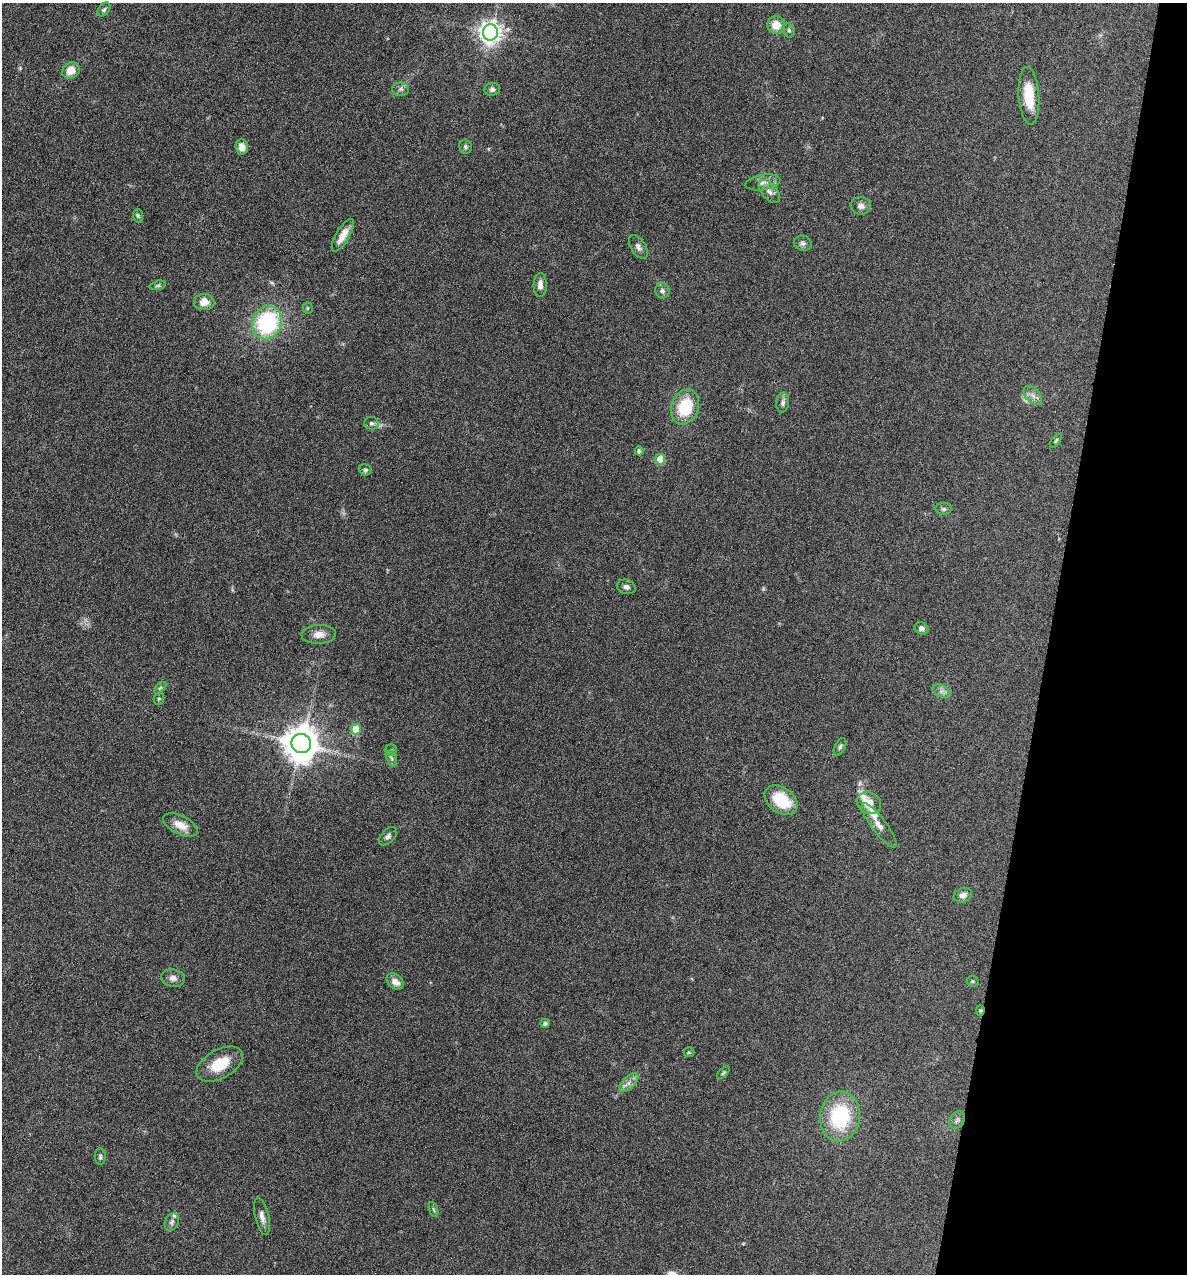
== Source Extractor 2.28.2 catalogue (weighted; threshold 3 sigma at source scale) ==
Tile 8 of 4 x 4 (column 4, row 2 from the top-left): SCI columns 3678-4862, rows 2543-3814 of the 5105 x 5085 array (HDU 1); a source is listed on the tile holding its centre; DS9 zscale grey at full resolution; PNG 1189 x 1276 px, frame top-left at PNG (2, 3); each listed source drawn as its Kron ellipse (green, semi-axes under 4 px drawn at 4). Shown black and unused: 12% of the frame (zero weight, under 4 of 8 exposures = <1% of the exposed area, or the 3 px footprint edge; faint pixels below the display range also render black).
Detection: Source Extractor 2.28.2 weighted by HDU 2 'WHT'; one run over the whole footprint, this tile lists its part. Background 0.148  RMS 0.0057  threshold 0.0233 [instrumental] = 3 sigma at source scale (4.09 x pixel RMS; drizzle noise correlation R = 1.36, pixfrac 0.8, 0.05/0.05 arcsec/px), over >= 5 px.
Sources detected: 68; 1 inside a brighter object's white glare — neither listed nor drawn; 3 inside a brighter listed object's ellipse — not listed separately; the other 64 listed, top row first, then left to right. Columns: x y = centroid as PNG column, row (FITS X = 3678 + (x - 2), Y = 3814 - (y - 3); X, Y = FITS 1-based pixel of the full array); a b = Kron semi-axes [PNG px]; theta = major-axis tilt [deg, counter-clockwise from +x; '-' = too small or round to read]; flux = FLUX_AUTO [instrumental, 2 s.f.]
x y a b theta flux
104 10 8 5 48 1.1
776 25 9 8 - 7.1
789 30 7 5 -73 1.1
490 32 8 7 - 370
71 70 9 7 34 7.3
401 89 8 6 0 1.5
492 89 8 6 12 1.4
1029 96 29 10 -86 15
242 147 7 6 - 4.7
466 147 7 6 - 1.2
763 182 18 7 9 3.6
769 192 14 7 -49 2.7
861 206 10 8 -9 2.6
138 216 6 5 - 0.95
343 235 18 6 59 6.3
803 243 9 7 -17 1.8
638 247 13 7 -58 2.1
158 285 8 4 14 0.88
540 285 12 6 88 3
662 291 8 7 - 1.7
204 302 10 8 3 6.1
308 308 5 5 - 0.74
267 323 17 14 67 54
1033 395 11 7 -46 2.7
783 403 10 6 83 1.8
685 407 18 13 71 21
371 423 7 6 - 1.2
1056 441 8 4 53 0.77
639 451 4 4 - 1.4
660 459 5 5 - 15
365 470 6 5 - 1.2
944 509 8 6 0 1.2
626 587 9 7 -16 1.9
921 628 7 6 - 1.7
319 634 17 9 2 4.8
160 688 7 4 44 0.96
941 691 9 6 -24 2
159 699 6 5 - 0.81
356 729 5 5 - 14
301 743 9 9 - 1200
840 747 9 5 63 1.4
391 750 5 5 - 0.84
392 758 8 5 -70 1.2
781 800 18 12 -37 21
869 803 12 10 -32 6.8
180 825 18 9 -26 6.8
879 825 27 7 -53 4.7
388 836 11 6 47 2
963 895 9 7 20 2.4
173 978 12 8 -12 2.9
972 981 6 5 - 0.76
395 982 9 7 -40 3.8
980 1010 5 4 - 0.69
545 1023 4 4 - 1.6
689 1052 5 5 - 0.65
220 1064 25 14 29 14
723 1073 8 4 45 0.84
629 1083 12 6 43 2.8
840 1116 25 20 84 39
957 1120 9 7 53 1.9
100 1156 8 5 -88 1.2
434 1210 8 3 -71 0.84
262 1216 19 7 -76 3.6
172 1222 9 6 64 1.8
Overlapping masked pixels (flux is a lower limit): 1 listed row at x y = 980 1010